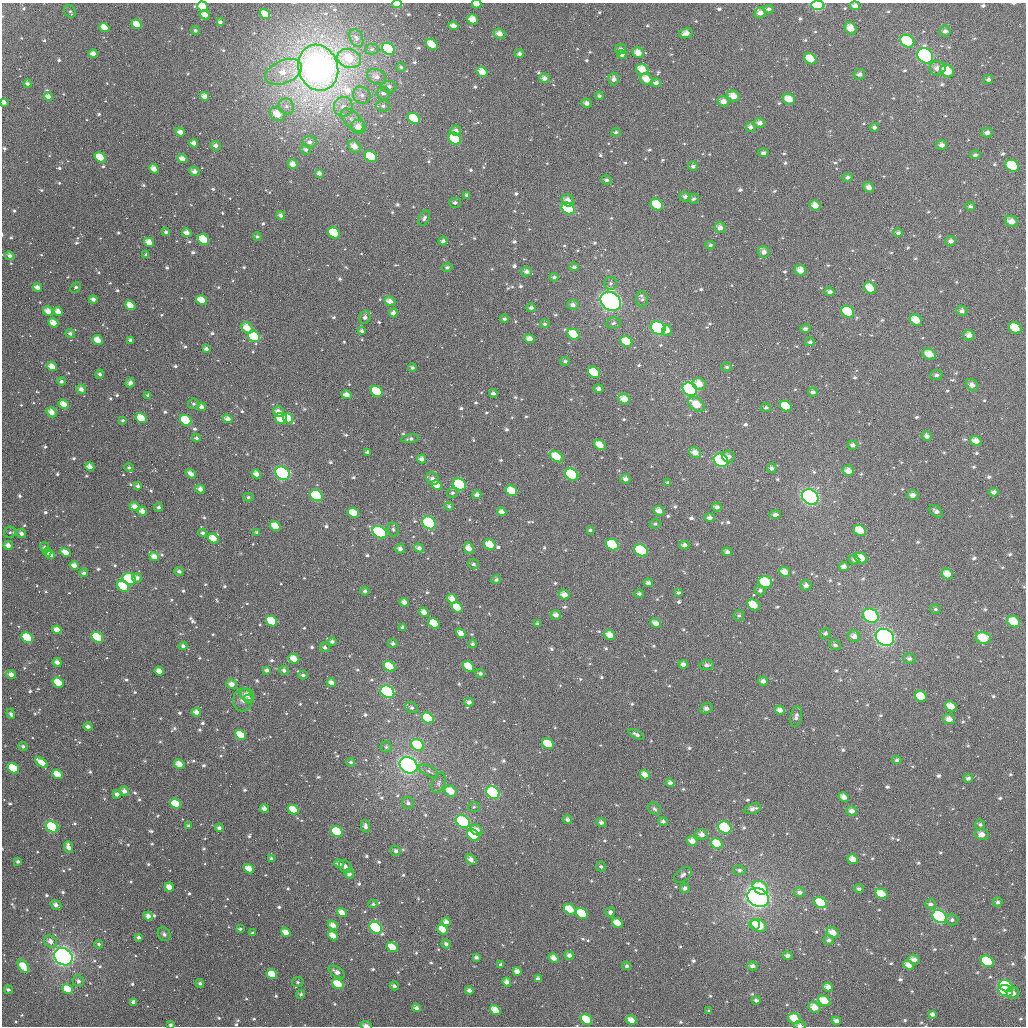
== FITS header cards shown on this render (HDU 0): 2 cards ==
NAXIS1  =                 1024
NAXIS2  =                 1024

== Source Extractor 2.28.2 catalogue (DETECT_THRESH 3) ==
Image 1024 x 1024 px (HDU 0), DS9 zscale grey, 1 PNG px = 1 image px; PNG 1028 x 1028 px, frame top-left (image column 1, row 1024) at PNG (2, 3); each listed source drawn as its Kron ellipse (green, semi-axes under 4 px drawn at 4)
Background 2210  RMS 56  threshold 168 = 3 sigma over >= 5 px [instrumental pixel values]
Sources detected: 911; of the 911, the 500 brightest by FLUX_AUTO listed and drawn (411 fainter detections omitted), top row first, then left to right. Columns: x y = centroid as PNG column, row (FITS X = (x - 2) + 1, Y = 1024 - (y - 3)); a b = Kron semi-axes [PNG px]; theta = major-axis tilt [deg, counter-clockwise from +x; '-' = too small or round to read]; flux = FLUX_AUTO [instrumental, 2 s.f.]
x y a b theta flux
397 4 5 3 - 9.4e+04
477 4 4 3 - 2.6e+04
818 5 6 4 -2 2.9e+05
855 6 5 4 - 2.4e+04
203 7 6 5 - 1.1e+05
768 9 5 4 - 9.9e+03
70 11 7 5 -54 9.2e+03
760 13 6 5 - 2.0e+04
265 14 5 4 - 5.8e+04
205 15 5 4 - 4.4e+04
472 19 5 5 - 4.7e+04
220 22 4 3 - 1.2e+04
137 24 5 4 - 5.8e+04
454 26 5 4 - 2.5e+04
104 27 5 4 - 4.8e+04
851 28 6 5 - 4.5e+04
195 30 4 4 - 8.7e+03
945 31 6 5 - 1.4e+04
686 33 7 5 11 2.5e+04
499 34 6 5 - 2.8e+04
356 38 9 6 -65 1.2e+04
907 41 7 6 - 2.1e+05
432 44 6 5 - 7.4e+04
372 49 6 5 - 8.0e+03
388 49 7 5 -39 3.5e+05
620 49 5 5 - 1.3e+04
638 53 6 5 - 4.2e+04
93 54 4 4 - 2.6e+04
519 54 5 4 - 1.2e+04
622 55 5 4 - 1.1e+04
925 56 8 7 - 6.0e+05
349 58 12 9 -16 1.3e+05
810 59 6 5 - 6.5e+04
401 67 5 4 - 8.0e+03
318 68 23 19 -71 4.6e+06
937 68 8 7 - 2.9e+04
642 69 6 5 - 6.5e+04
947 71 7 6 - 8.9e+04
283 72 19 11 23 8.1e+04
482 72 6 4 -35 5.0e+04
859 74 6 5 - 1.5e+04
376 77 10 7 -24 2.8e+04
544 78 5 5 - 2.0e+04
614 79 6 5 - 1.9e+04
646 79 6 5 - 5.2e+04
988 80 5 4 - 1.2e+04
656 83 5 4 - 1.7e+04
27 84 4 4 - 1.1e+04
389 87 7 6 - 1.6e+04
383 93 6 6 - 1.5e+04
362 95 9 8 - 2.4e+04
48 96 4 4 - 2.3e+04
205 96 5 4 - 2.7e+04
599 96 4 4 - 8.0e+03
733 96 6 5 - 4.0e+04
789 99 6 5 - 5.2e+04
4 102 4 3 - 2.4e+04
723 102 6 5 - 2.9e+04
587 103 5 4 - 1.7e+04
286 106 8 7 - 2.1e+04
383 106 7 6 - 1.4e+04
343 107 10 9 - 3.7e+04
277 114 8 6 -37 6.2e+04
414 118 6 5 - 1.4e+05
352 120 14 8 -46 3.4e+04
760 123 5 5 - 2.0e+04
358 127 7 6 - 3.5e+04
750 127 5 5 - 1.4e+04
874 127 4 4 - 1.2e+04
456 131 5 5 - 1.8e+04
180 132 4 4 - 2.6e+04
616 132 5 4 - 8.5e+03
987 133 5 4 - 1.7e+04
455 139 7 5 -36 1.9e+05
310 142 7 5 -4 1.7e+04
194 143 4 4 - 2.0e+04
942 145 5 5 - 1.9e+04
216 146 5 5 - 1.6e+04
354 147 7 5 -41 4.0e+04
306 149 5 5 - 1.1e+04
763 153 5 4 - 1.3e+04
975 155 5 4 - 1.0e+04
100 157 6 4 -35 8.9e+04
371 157 6 5 - 2.0e+05
182 159 5 4 - 3.3e+04
293 164 5 4 - 2.9e+04
693 166 5 4 - 1.1e+04
1012 166 7 5 -33 2.0e+05
154 169 5 4 - 3.2e+04
194 171 5 4 - 1.8e+04
319 173 4 4 - 1.4e+04
847 177 5 4 - 1.1e+04
607 180 5 4 - 9.8e+03
869 187 5 5 - 2.2e+04
467 195 4 4 - 1.1e+04
685 197 6 5 - 1.4e+04
694 199 5 5 - 9.9e+03
568 200 6 6 - 2.9e+04
455 203 5 5 - 9.4e+03
657 205 6 5 - 1.3e+05
815 205 5 5 - 3.7e+04
970 206 5 4 - 8.6e+03
568 209 7 5 -33 3.3e+05
281 215 4 4 - 1.3e+04
424 218 8 5 61 1.3e+04
1011 221 7 5 -22 3.3e+04
720 228 5 5 - 2.1e+04
166 232 4 3 - 1.0e+04
187 233 5 4 - 2.7e+04
334 233 6 5 - 1.7e+05
898 233 5 4 - 1.0e+04
257 237 4 4 - 8.1e+03
203 240 6 5 - 1.8e+05
443 241 4 4 - 1.2e+04
950 241 6 5 - 1.4e+04
149 242 5 4 - 4.1e+04
710 245 5 3 - 8.1e+03
764 252 6 5 - 2.0e+04
146 255 4 4 - 8.4e+03
10 256 5 4 - 1.8e+04
447 267 5 4 - 9.1e+03
574 267 5 4 - 1.1e+04
800 270 6 5 - 4.1e+04
526 271 5 5 - 1.9e+04
554 277 4 4 - 1.0e+04
610 283 6 6 - 1.0e+04
37 287 5 4 - 2.7e+04
75 287 6 3 44 8.4e+03
870 288 6 5 - 7.3e+04
830 292 5 4 - 1.5e+04
93 299 4 4 - 1.5e+04
642 299 8 6 -87 1.0e+04
202 300 5 4 - 6.9e+04
390 301 6 4 -20 2.8e+04
611 301 11 8 -35 1.2e+06
130 305 5 4 - 5.1e+04
573 305 6 4 -10 1.5e+04
531 308 5 4 - 1.2e+04
48 311 5 4 - 3.6e+04
58 311 5 4 - 3.5e+04
962 311 5 5 - 1.6e+04
848 312 7 5 -34 1.9e+05
393 313 4 4 - 2.0e+04
365 317 6 5 - 1.4e+04
504 319 4 4 - 9.2e+03
916 320 6 5 - 6.4e+04
53 323 5 4 - 4.3e+04
613 323 7 5 12 9.2e+03
545 324 5 4 - 8.2e+03
247 328 6 5 - 5.1e+04
658 328 8 6 -31 3.5e+05
1015 328 7 5 -31 8.1e+04
805 329 5 4 - 1.2e+04
667 330 5 5 - 3.4e+04
362 331 4 3 - 1.1e+04
70 334 5 4 - 1.2e+04
573 334 6 5 - 1.2e+05
969 335 6 5 - 2.5e+04
254 336 6 5 - 2.9e+05
529 339 5 4 - 3.6e+04
98 340 5 4 - 5.6e+04
131 340 4 3 - 1.5e+04
626 341 6 5 - 1.1e+05
810 342 5 4 - 8.9e+03
206 349 4 3 - 1.3e+04
929 354 7 5 -25 5.3e+04
565 361 5 4 - 9.3e+03
52 367 5 4 - 4.0e+04
727 367 5 4 - 8.8e+03
412 368 4 4 - 9.2e+03
594 372 6 5 - 1.1e+05
100 374 5 4 - 1.2e+04
936 375 6 5 - 1.2e+04
61 381 4 4 - 1.0e+04
130 383 5 4 - 1.8e+04
699 384 7 6 - 4.5e+04
972 385 7 5 -43 1.7e+04
81 389 5 4 - 2.0e+04
599 389 5 4 - 1.3e+04
690 389 8 6 -34 5.8e+05
377 391 6 5 - 1.6e+05
813 392 5 4 - 1.2e+04
493 393 4 4 - 1.3e+04
148 395 4 3 - 9.1e+03
347 395 5 4 - 2.8e+04
624 399 6 5 - 4.4e+04
64 404 5 4 - 4.9e+04
194 404 5 5 - 9.5e+03
696 404 9 6 -35 6.9e+04
786 406 6 5 - 8.0e+04
201 407 4 4 - 1.9e+04
766 408 5 4 - 8.0e+03
52 412 5 4 - 3.9e+04
278 412 5 5 - 3.0e+04
141 418 6 4 -29 9.9e+04
281 418 6 5 - 1.4e+05
288 418 5 4 - 7.6e+04
228 419 5 4 - 2.6e+04
123 420 4 3 - 8.4e+03
186 420 6 5 - 2.0e+05
927 436 5 4 - 1.6e+04
196 438 4 4 - 9.5e+03
410 439 9 4 8 1.1e+04
976 441 6 4 -18 3.2e+04
600 445 6 4 -34 5.3e+04
852 445 5 4 - 1.3e+04
368 452 4 3 - 1.4e+04
695 453 6 5 - 3.2e+04
556 457 7 5 -32 9.7e+04
729 457 6 6 - 1.7e+04
422 459 4 4 - 2.1e+04
721 460 7 6 - 4.0e+05
90 467 5 4 - 2.9e+04
129 468 4 4 - 9.2e+03
772 468 5 5 - 1.2e+04
848 471 6 5 - 3.6e+04
282 473 7 6 - 4.1e+05
191 474 6 4 -36 2.4e+04
256 474 5 4 - 2.9e+04
572 474 7 5 -35 2.2e+05
432 479 7 6 - 1.6e+04
625 479 5 5 - 1.7e+04
668 482 4 4 - 8.7e+03
437 485 5 4 - 4.7e+04
459 485 7 5 -36 2.4e+05
138 486 4 3 - 1.1e+04
200 489 5 4 - 2.4e+04
511 491 6 5 - 7.9e+04
994 492 5 4 - 1.5e+04
452 493 5 5 - 8.4e+03
477 495 4 4 - 1.7e+04
913 495 5 5 - 2.0e+04
316 496 6 5 - 2.6e+05
248 497 5 4 - 8.0e+03
810 497 9 7 -33 9.6e+05
135 506 5 4 - 2.8e+04
449 506 4 4 - 8.4e+03
159 507 4 4 - 9.6e+03
717 507 5 4 - 1.5e+04
142 511 5 4 - 2.9e+04
659 511 5 4 - 3.0e+04
936 511 8 5 -40 1.7e+04
502 512 5 4 - 2.7e+04
353 513 6 4 -31 7.9e+04
775 515 6 4 7 1.3e+04
710 518 5 4 - 1.7e+04
429 523 7 6 - 2.8e+05
655 524 5 5 - 8.6e+03
275 526 5 4 - 5.7e+04
393 529 7 5 -80 9.3e+03
590 530 4 3 - 8.0e+03
860 530 6 5 - 9.2e+04
10 532 6 5 - 8.0e+03
380 532 8 5 -32 5.2e+05
21 533 5 4 - 1.7e+04
203 533 4 4 - 1.1e+04
257 533 4 3 - 1.2e+04
213 538 6 4 -37 5.7e+04
8 545 5 4 - 2.4e+04
490 545 6 5 - 6.3e+04
612 545 7 5 -35 1.9e+05
684 545 5 4 - 1.5e+04
45 547 4 4 - 1.0e+04
419 548 5 4 - 1.6e+04
469 548 6 4 -66 3.6e+04
400 549 5 5 - 1.6e+04
641 550 7 5 -33 2.4e+05
47 552 4 3 - 1.1e+04
66 552 5 4 - 5.3e+04
727 552 5 4 - 1.5e+04
50 555 4 4 - 3.5e+04
154 557 5 4 - 3.6e+04
861 558 6 5 - 6.1e+04
854 560 5 4 - 1.0e+04
473 564 5 5 - 1.0e+04
74 566 4 4 - 3.2e+04
844 566 5 4 - 2.0e+04
179 571 5 4 - 1.2e+04
785 572 6 5 - 3.5e+04
84 573 4 4 - 1.2e+04
947 574 6 5 - 4.6e+04
137 578 5 4 - 1.6e+04
129 579 7 5 -32 2.3e+05
496 580 5 4 - 9.5e+03
765 582 7 6 - 1.8e+05
648 583 4 4 - 1.8e+04
806 585 5 5 - 1.5e+04
123 586 6 5 - 1.2e+05
365 591 4 4 - 1.1e+04
760 591 5 5 - 9.3e+03
678 592 4 4 - 8.7e+03
639 594 4 4 - 9.9e+03
564 595 6 5 - 3.3e+04
452 599 5 4 - 3.7e+04
404 602 4 4 - 2.1e+04
753 605 6 5 - 8.3e+04
457 607 6 5 - 7.5e+04
935 609 5 4 - 8.1e+03
424 612 5 4 - 3.1e+04
556 615 5 4 - 2.1e+04
739 615 5 5 - 8.5e+03
871 616 8 6 -31 3.4e+05
271 621 6 5 - 1.8e+05
1014 622 7 5 -30 9.4e+04
434 623 6 4 -36 9.8e+04
656 623 6 4 -25 2.7e+04
537 624 3 3 - 8.1e+03
403 627 4 4 - 1.2e+04
57 630 4 4 - 3.9e+04
461 633 5 4 - 3.2e+04
825 633 5 5 - 9.4e+03
610 635 6 4 -40 3.9e+04
854 636 6 5 - 2.1e+04
97 637 6 5 - 3.5e+05
885 637 9 8 - 1.1e+06
27 638 6 5 - 2.5e+05
983 638 7 6 - 1.0e+05
332 642 4 4 - 1.1e+04
393 643 4 4 - 9.6e+03
473 644 4 4 - 1.1e+04
835 645 6 5 - 9.0e+03
183 646 4 4 - 1.3e+04
325 647 5 4 - 1.1e+04
909 658 6 5 - 1.3e+04
294 659 5 4 - 5.8e+04
57 662 4 4 - 1.8e+04
683 664 4 4 - 1.7e+04
707 665 7 5 8 1.4e+04
389 666 6 5 - 1.1e+05
469 666 6 5 - 7.8e+04
267 670 4 3 - 1.3e+04
284 670 5 4 - 1.4e+04
159 671 5 4 - 3.7e+04
480 673 5 4 - 1.0e+04
11 675 5 4 - 2.3e+04
303 675 4 3 - 1.0e+04
763 681 5 4 - 1.9e+04
58 683 6 4 -36 1.1e+05
331 683 4 4 - 2.5e+04
231 684 5 4 - 2.7e+04
387 692 7 6 - 4.4e+05
247 695 7 6 - 2.7e+04
921 696 6 5 - 9.5e+04
249 699 5 4 - 9.5e+03
243 700 11 9 84 2.9e+04
469 702 4 4 - 1.5e+04
951 706 6 5 - 5.2e+04
411 708 7 5 -30 1.2e+04
706 708 6 5 - 1.7e+04
780 710 5 4 - 2.6e+04
196 712 4 4 - 2.0e+04
11 714 5 4 - 1.0e+04
796 717 10 6 77 1.6e+04
428 718 6 5 - 1.6e+05
949 719 6 5 - 2.6e+04
88 727 4 4 - 1.7e+04
636 734 8 3 -29 1.3e+04
241 735 6 4 -32 7.3e+04
548 744 6 5 - 1.0e+05
417 745 7 5 -37 1.6e+05
23 746 5 4 - 1.1e+04
386 747 5 5 - 8.4e+03
897 760 4 4 - 9.4e+03
41 762 7 4 -35 5.8e+04
351 762 4 4 - 8.0e+03
179 764 5 4 - 3.7e+04
408 765 9 7 -33 1.7e+06
13 768 6 4 -35 2.8e+05
429 771 11 5 -28 1.4e+04
57 774 5 4 - 9.5e+04
645 775 5 4 - 3.6e+04
968 778 5 4 - 1.3e+04
439 783 11 6 70 1.4e+04
670 783 4 4 - 1.9e+04
124 791 5 4 - 2.0e+04
451 791 6 5 - 6.7e+04
493 793 7 5 -36 5.8e+05
117 794 4 4 - 1.6e+04
844 797 5 4 - 2.6e+04
408 803 6 6 - 1.4e+04
176 804 6 4 -37 1.6e+05
474 807 6 5 - 8.6e+03
264 809 4 4 - 2.5e+04
654 809 7 5 -36 8.9e+03
753 809 9 5 15 1.8e+04
293 810 6 4 -31 6.9e+04
852 811 5 5 - 2.1e+04
568 819 4 4 - 1.5e+04
663 821 5 4 - 9.8e+03
463 822 7 6 - 3.6e+05
601 822 5 4 - 1.5e+04
980 825 5 5 - 8.4e+03
188 826 4 4 - 8.9e+03
365 826 6 4 -76 1.5e+04
52 827 6 5 - 3.4e+05
219 828 4 3 - 1.3e+04
725 828 7 5 -27 2.6e+05
477 830 6 5 - 3.4e+04
337 831 6 5 - 2.1e+05
982 834 7 5 -9 2.5e+04
473 835 6 5 - 1.4e+05
702 835 6 5 - 2.3e+04
692 841 5 4 - 3.0e+04
717 844 6 5 - 9.5e+04
69 847 6 4 -72 2.7e+04
396 851 5 5 - 1.2e+04
271 858 4 4 - 1.0e+04
471 859 6 4 -43 2.1e+04
853 859 5 4 - 3.5e+04
18 861 4 4 - 1.0e+04
339 864 5 4 - 1.8e+04
345 866 7 5 -52 1.6e+04
601 867 5 5 - 9.0e+03
249 869 5 4 - 5.4e+04
739 870 6 5 - 1.1e+04
349 874 5 4 - 1.7e+04
683 875 10 6 36 1.5e+04
169 887 5 4 - 3.4e+04
685 888 5 4 - 1.3e+04
760 888 8 6 -34 1.3e+05
859 889 5 4 - 1.1e+04
800 892 5 4 - 1.5e+04
881 894 6 5 - 8.0e+04
758 898 11 9 -29 1.6e+06
998 902 5 4 - 9.2e+03
820 903 7 5 -32 1.2e+05
373 904 4 4 - 8.4e+03
930 904 5 5 - 1.2e+04
56 905 6 3 -35 2.0e+04
570 909 6 5 - 8.4e+04
610 912 5 4 - 1.1e+04
342 913 5 4 - 3.8e+04
582 913 6 5 - 1.5e+05
148 916 5 4 - 2.4e+04
940 916 7 6 - 6.0e+05
952 920 6 6 - 1.2e+04
446 922 4 4 - 2.4e+04
618 923 5 4 - 4.9e+04
754 924 5 4 - 6.1e+04
333 925 5 4 - 3.0e+04
759 926 8 5 -30 2.1e+05
376 928 7 5 -35 3.1e+05
240 929 4 3 - 8.9e+03
443 929 5 4 - 5.5e+04
286 932 5 4 - 4.1e+04
253 933 3 3 - 8.4e+03
833 933 6 5 - 4.5e+04
164 934 7 6 - 1.0e+04
333 936 5 4 - 4.4e+04
139 937 4 4 - 1.2e+04
829 940 5 5 - 1.3e+04
50 941 6 5 - 2.7e+04
99 944 4 4 - 8.6e+03
446 944 5 4 - 1.3e+04
392 947 6 4 -33 7.3e+04
569 955 5 4 - 1.8e+04
788 956 5 4 - 1.6e+04
63 957 9 8 - 1.3e+06
476 957 4 3 - 1.0e+04
554 958 5 4 - 3.1e+04
914 959 6 4 -20 2.2e+04
987 961 7 5 -33 2.0e+05
501 965 4 4 - 1.0e+04
908 965 5 4 - 3.0e+04
23 966 7 4 -55 7.2e+04
627 966 4 4 - 9.5e+03
752 966 5 4 - 1.4e+04
517 971 4 4 - 2.4e+04
337 972 9 5 -31 2.4e+04
272 974 5 4 - 7.3e+04
538 979 4 4 - 1.6e+04
78 981 6 5 - 1.4e+04
298 982 6 5 - 8.7e+03
507 982 5 4 - 2.0e+04
200 983 4 4 - 9.2e+03
338 984 6 4 -34 1.0e+05
394 986 4 4 - 1.2e+04
1006 986 7 5 -29 1.8e+05
828 987 5 4 - 2.8e+04
68 989 5 4 - 7.5e+04
8 990 4 3 - 1.0e+04
469 990 4 4 - 1.6e+04
1006 991 7 5 -20 3.6e+05
1013 993 6 6 - 1.8e+04
301 994 4 4 - 8.5e+03
756 1000 4 4 - 1.2e+04
824 1001 6 5 - 8.0e+04
134 1002 4 3 - 2.0e+04
814 1007 6 5 - 4.6e+04
416 1008 4 4 - 1.5e+04
495 1010 6 4 -35 5.4e+04
709 1011 4 3 - 8.5e+03
932 1014 4 4 - 1.3e+04
586 1019 6 5 - 1.2e+05
794 1019 6 5 - 7.6e+04
631 1020 5 4 - 3.6e+04
836 1021 5 4 - 1.7e+04
171 1025 3 3 - 1.1e+04
366 1025 6 3 -9 1.5e+04
800 1025 6 4 -7 1.3e+04
At the frame edge (FLAGS 8, measured only in part): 10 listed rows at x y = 397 4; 477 4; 818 5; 855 6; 203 7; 4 102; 586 1019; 171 1025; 366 1025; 800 1025
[411 fainter detections neither listed nor drawn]

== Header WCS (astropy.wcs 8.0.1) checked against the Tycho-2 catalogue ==
Header WCS as astropy/WCSLIB reads it (applying the file's SIP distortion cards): RA---TAN-SIP/DEC--TAN-SIP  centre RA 02:55:07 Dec +05:34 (43.78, +5.56 deg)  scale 8.66 arcsec/px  FOV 147.8' x 147.9'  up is +179 deg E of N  parity flipped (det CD > 0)
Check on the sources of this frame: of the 60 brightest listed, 60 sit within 13.0 arcsec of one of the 180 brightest Tycho-2 stars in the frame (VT <= 11.89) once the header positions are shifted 4.72 arcsec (4.06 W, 2.40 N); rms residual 4.58 arcsec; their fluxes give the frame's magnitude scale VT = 23.40 - 2.5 log10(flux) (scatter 0.26 mag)
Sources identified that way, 159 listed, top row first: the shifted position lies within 13.0 arcsec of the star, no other Tycho-2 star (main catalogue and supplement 1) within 26.0 arcsec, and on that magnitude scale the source's flux lands within +1.5 / -3 mag of the star's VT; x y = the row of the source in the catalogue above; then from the Tycho-2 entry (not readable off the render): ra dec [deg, ICRS J2000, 3 dp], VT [Tycho-2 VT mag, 2 dp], TYC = Tycho-2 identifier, HIP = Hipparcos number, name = IAU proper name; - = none
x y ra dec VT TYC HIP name
397 4 44.084 +4.341 10.70 51-634-1 - -
818 5 43.070 +4.323 9.56 51-415-1 - -
203 7 44.553 +4.359 11.06 51-650-1 - -
265 14 44.402 +4.374 11.54 51-556-1 - -
205 15 44.548 +4.378 11.59 51-764-1 - -
137 24 44.711 +4.405 11.67 51-337-1 - -
104 27 44.789 +4.414 11.56 51-558-1 - -
907 41 42.851 +4.406 9.96 51-530-1 - -
432 44 43.998 +4.440 11.65 51-930-1 - -
388 49 44.103 +4.452 9.65 51-883-1 - -
638 53 43.500 +4.448 11.66 51-746-1 13510 -
925 56 42.806 +4.440 8.74 51-430-1 13306 -
810 59 43.084 +4.454 11.89 51-859-1 - -
318 68 44.269 +4.501 6.36 51-704-1 13756 -
947 71 42.754 +4.476 11.04 51-943-1 - -
646 79 43.479 +4.512 11.63 51-471-1 - -
656 83 43.456 +4.519 12.11 51-775-1 - -
733 96 43.268 +4.547 11.60 51-694-1 - -
789 99 43.134 +4.551 11.38 51-323-1 - -
414 118 44.037 +4.618 10.79 51-793-1 - -
760 123 43.204 +4.609 12.38 51-374-1 - -
180 132 44.601 +4.661 12.09 51-355-1 - -
455 139 43.938 +4.664 10.01 51-666-1 - -
194 143 44.568 +4.687 12.92 51-783-1 - -
100 157 44.793 +4.727 11.18 51-695-1 - -
371 157 44.140 +4.712 10.42 51-423-1 - -
1012 166 42.591 +4.700 10.67 51-260-1 - -
568 200 43.663 +4.806 11.89 51-710-1 - -
657 205 43.447 +4.813 10.54 51-869-1 - -
815 205 43.065 +4.806 11.88 51-230-1 - -
568 209 43.661 +4.827 9.67 51-425-1 - -
1011 221 42.591 +4.834 11.25 51-286-1 - -
187 233 44.581 +4.904 12.52 51-283-1 - -
334 233 44.225 +4.897 10.93 51-271-1 - -
203 240 44.540 +4.919 10.72 51-213-1 - -
149 242 44.671 +4.929 11.52 51-197-1 - -
800 270 43.097 +4.963 11.59 51-233-1 - -
202 300 44.542 +5.065 11.41 54-276-1 - -
390 301 44.087 +5.058 11.83 54-909-1 - -
611 301 43.552 +5.048 7.63 54-1106-1 13526 -
130 305 44.713 +5.081 11.42 54-882-1 - -
48 311 44.912 +5.099 11.62 54-170-1 - -
58 311 44.888 +5.099 11.61 54-965-1 - -
848 312 42.980 +5.060 10.65 54-949-1 - -
247 328 44.430 +5.129 11.55 54-697-1 - -
658 328 43.437 +5.109 9.23 54-318-1 13494 -
1015 328 42.575 +5.090 10.93 54-70-1 - -
573 334 43.642 +5.129 10.79 54-930-1 - -
254 336 44.413 +5.150 10.44 54-1039-1 - -
529 339 43.749 +5.142 11.70 54-1100-1 - -
98 340 44.790 +5.167 11.74 54-829-1 - -
626 341 43.513 +5.143 11.00 54-498-1 - -
52 367 44.899 +5.232 11.51 54-1082-1 - -
594 372 43.590 +5.220 11.02 54-928-1 - -
81 389 44.828 +5.285 11.65 54-1036-1 - -
690 389 43.356 +5.255 8.97 54-1113-1 - -
377 391 44.114 +5.276 10.46 54-460-1 - -
624 399 43.516 +5.282 11.51 54-106-1 - -
64 404 44.870 +5.322 11.23 54-687-1 - -
696 404 43.340 +5.291 11.26 54-1067-1 - -
786 406 43.125 +5.290 11.18 54-1040-1 - -
52 412 44.899 +5.342 11.48 54-218-1 - -
141 418 44.682 +5.351 10.93 54-676-1 - -
281 418 44.344 +5.346 10.95 54-1061-1 - -
288 418 44.327 +5.345 11.05 54-883-1 - -
186 420 44.574 +5.355 10.43 54-970-1 - -
695 453 43.342 +5.407 12.28 54-294-1 - -
556 457 43.676 +5.424 10.91 54-1016-1 - -
721 460 43.279 +5.425 9.13 54-108-1 - -
90 467 44.804 +5.472 11.87 54-444-1 - -
848 471 42.971 +5.443 11.51 54-118-1 - -
282 473 44.338 +5.478 8.94 54-997-1 - -
572 474 43.638 +5.467 9.89 54-934-1 - -
437 485 43.965 +5.498 11.30 54-483-1 - -
459 485 43.909 +5.496 9.73 54-833-1 13641 -
511 491 43.784 +5.509 10.99 54-905-1 - -
316 496 44.254 +5.530 9.84 54-146-1 - -
810 497 43.061 +5.508 8.11 54-631-1 - -
936 511 42.756 +5.536 11.67 54-978-1 - -
429 523 43.981 +5.590 9.44 54-1009-1 - -
275 526 44.353 +5.605 11.39 54-512-1 - -
860 530 42.939 +5.586 11.30 54-991-1 - -
380 532 44.099 +5.615 9.20 54-937-1 - -
490 545 43.833 +5.639 11.25 54-470-1 - -
612 545 43.537 +5.634 10.14 54-581-1 - -
469 548 43.884 +5.649 11.81 54-463-1 - -
641 550 43.467 +5.645 9.74 54-523-1 - -
50 555 44.896 +5.686 12.26 54-842-1 13940 -
861 558 42.936 +5.652 11.75 54-238-1 - -
844 566 42.977 +5.673 12.18 54-683-1 - -
947 574 42.726 +5.685 11.55 54-56-1 - -
129 579 44.703 +5.740 9.73 54-639-1 - -
765 582 43.166 +5.717 10.56 54-310-1 13410 -
123 586 44.718 +5.757 10.51 54-630-1 - -
753 605 43.192 +5.770 10.96 54-480-1 - -
457 607 43.909 +5.792 11.13 54-714-1 - -
871 616 42.908 +5.790 9.28 54-760-1 - -
271 621 44.357 +5.834 11.13 54-673-1 - -
1014 622 42.562 +5.797 10.58 54-847-1 - -
434 623 43.964 +5.831 11.02 54-637-1 - -
57 630 44.875 +5.865 11.57 54-826-1 - -
97 637 44.777 +5.881 9.92 54-734-1 - -
885 637 42.872 +5.842 7.88 54-884-1 - -
27 638 44.947 +5.886 10.06 54-288-1 - -
983 638 42.636 +5.838 10.90 54-744-1 - -
389 666 44.070 +5.937 11.00 54-400-1 - -
469 666 43.877 +5.934 11.08 54-306-1 - -
11 675 44.985 +5.975 12.10 54-567-1 - -
763 681 43.165 +5.952 12.19 54-901-1 - -
387 692 44.073 +5.999 9.06 54-917-1 13687 -
921 696 42.783 +5.982 11.22 54-522-1 - -
951 706 42.710 +6.003 11.50 54-524-1 - -
428 718 43.974 +6.060 10.61 54-805-1 - -
241 735 44.426 +6.109 11.00 54-989-1 - -
548 744 43.682 +6.116 10.86 54-356-1 - -
417 745 43.998 +6.125 10.46 54-804-1 - -
41 762 44.906 +6.185 11.20 54-967-1 - -
408 765 44.017 +6.175 7.40 54-954-1 13671 -
57 774 44.867 +6.213 10.97 54-476-1 - -
451 791 43.915 +6.234 11.37 54-1028-1 - -
493 793 43.813 +6.236 9.41 54-8-1 - -
176 804 44.580 +6.278 10.74 54-891-1 - -
293 810 44.295 +6.286 11.15 54-767-1 - -
463 822 43.884 +6.307 9.16 54-136-1 13632 -
52 827 44.878 +6.340 9.40 54-859-1 13932 -
725 828 43.249 +6.308 9.66 54-1027-1 - -
477 830 43.851 +6.326 11.75 54-814-1 - -
337 831 44.188 +6.337 10.03 54-266-1 - -
473 835 43.858 +6.339 10.31 54-682-1 - -
702 835 43.306 +6.325 11.97 54-437-1 - -
692 841 43.329 +6.342 11.67 54-920-1 - -
717 844 43.268 +6.347 11.36 54-642-1 - -
249 869 44.400 +6.431 11.52 54-598-1 - -
760 888 43.161 +6.450 10.78 54-28-1 - -
881 894 42.867 +6.459 11.18 54-428-1 - -
820 903 43.014 +6.483 10.48 54-22-1 - -
570 909 43.621 +6.512 10.84 54-708-1 - -
342 913 44.173 +6.532 11.66 54-396-1 - -
582 913 43.591 +6.522 10.47 54-763-1 - -
940 916 42.725 +6.510 9.01 54-1029-1 - -
618 923 43.504 +6.543 11.54 54-132-1 - -
754 924 43.175 +6.539 12.06 54-168-1 - -
759 926 43.163 +6.541 10.39 54-32-1 - -
376 928 44.090 +6.566 9.40 54-651-1 - -
443 929 43.928 +6.568 10.94 54-952-1 - -
833 933 42.983 +6.555 11.66 54-36-1 - -
392 947 44.049 +6.612 11.34 54-885-1 - -
554 958 43.657 +6.630 12.14 54-62-1 - -
987 961 42.608 +6.615 10.41 54-435-1 - -
23 966 44.941 +6.675 11.23 54-495-1 - -
272 974 44.339 +6.683 10.79 54-1008-1 - -
338 984 44.179 +6.704 10.54 54-838-1 - -
1006 986 42.562 +6.671 10.38 54-810-1 - -
68 989 44.833 +6.729 11.15 54-504-1 - -
824 1001 43.000 +6.719 11.36 54-34-1 - -
814 1007 43.023 +6.735 11.46 54-656-1 - -
495 1010 43.796 +6.759 11.26 54-856-1 - -
586 1019 43.575 +6.777 10.57 54-832-1 - -
794 1019 43.072 +6.764 10.95 54-210-1 - -